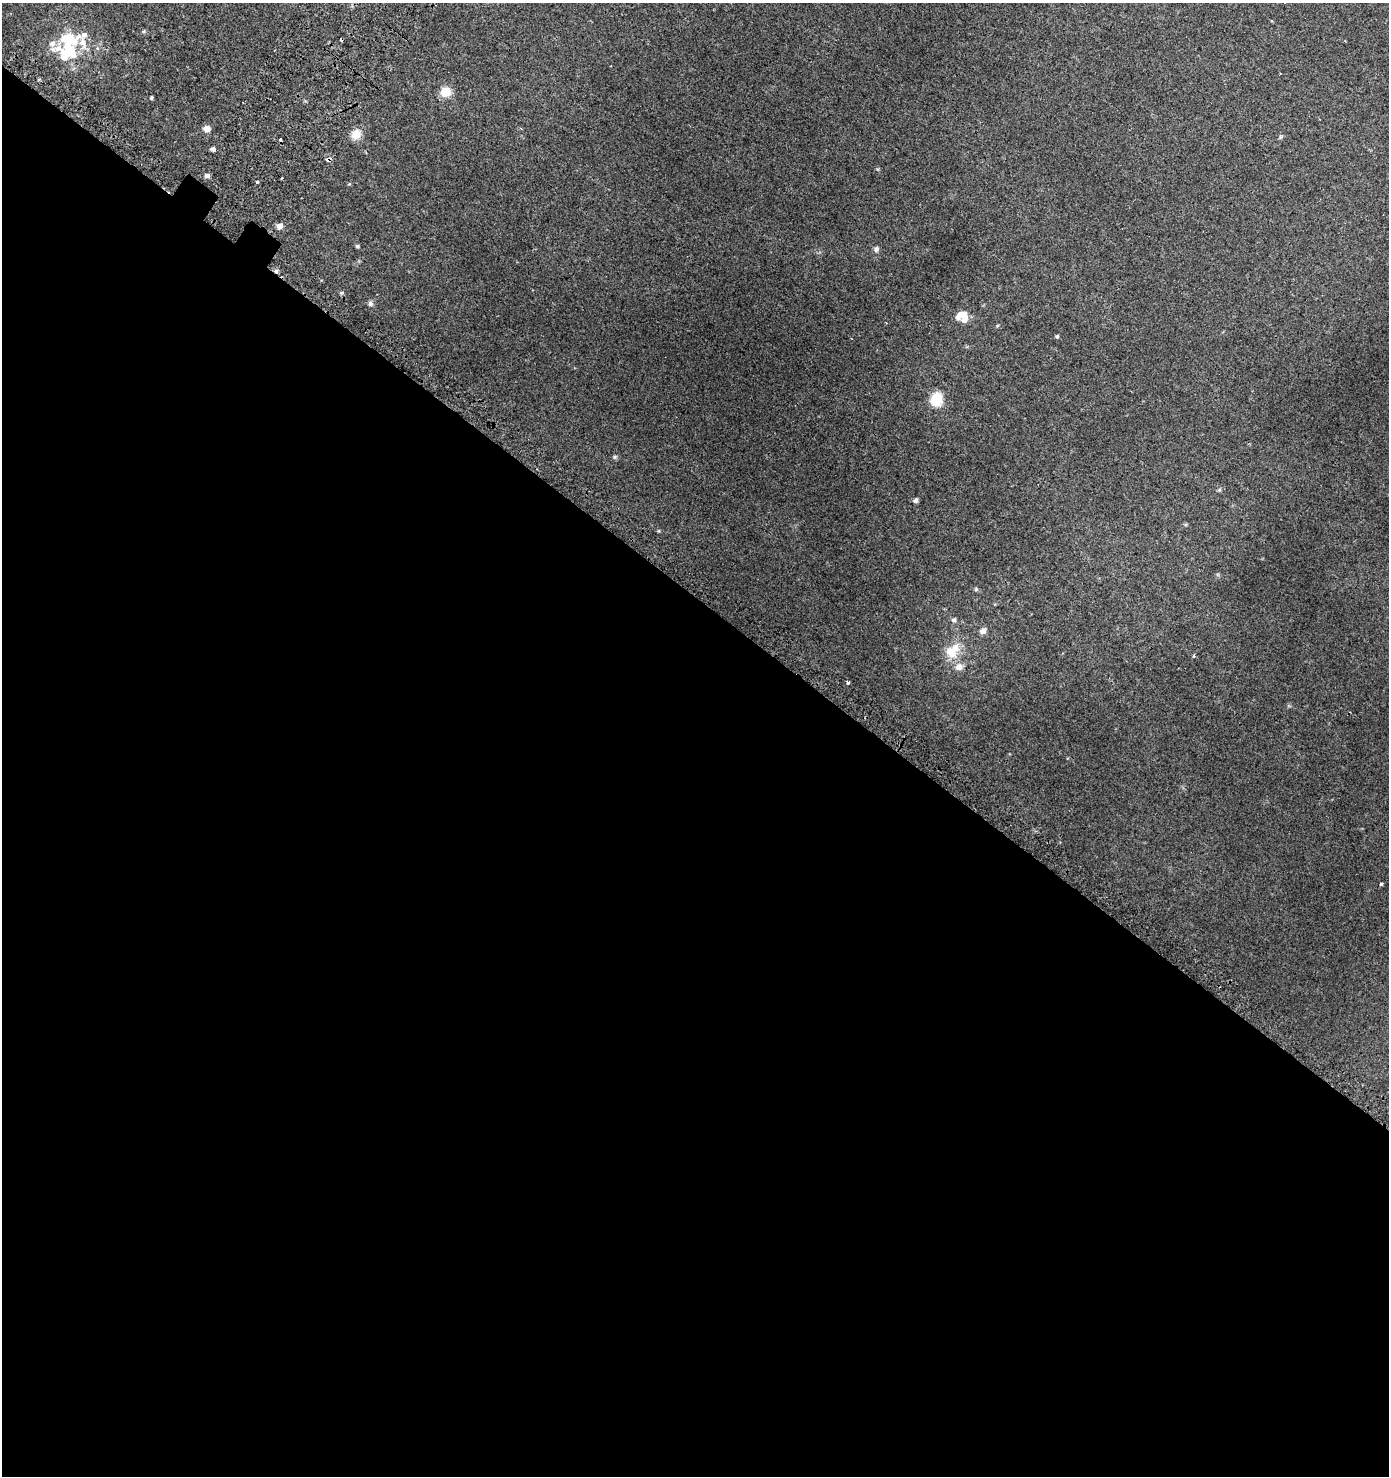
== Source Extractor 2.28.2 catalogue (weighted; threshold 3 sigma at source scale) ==
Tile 14 of 4 x 4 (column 2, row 4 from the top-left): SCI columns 1699-3085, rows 64-1537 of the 6086 x 6030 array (HDU 1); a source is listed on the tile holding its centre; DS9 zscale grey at full resolution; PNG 1391 x 1478 px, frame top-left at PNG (2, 3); no overlay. Shown black and unused: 60% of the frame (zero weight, under 2 of 3 exposures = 3% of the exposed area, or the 3 px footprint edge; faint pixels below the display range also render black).
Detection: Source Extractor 2.28.2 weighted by HDU 2 'WHT'; one run over the whole footprint, this tile lists its part. Background 0.00795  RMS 0.0063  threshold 0.0283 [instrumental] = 3 sigma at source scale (4.5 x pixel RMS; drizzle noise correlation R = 1.50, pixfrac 1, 0.0396/0.0396 arcsec/px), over >= 5 px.
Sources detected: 41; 2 cosmic-ray / hot-pixel residue — not listed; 8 inside a brighter listed object's ellipse — not listed separately; the other 31 listed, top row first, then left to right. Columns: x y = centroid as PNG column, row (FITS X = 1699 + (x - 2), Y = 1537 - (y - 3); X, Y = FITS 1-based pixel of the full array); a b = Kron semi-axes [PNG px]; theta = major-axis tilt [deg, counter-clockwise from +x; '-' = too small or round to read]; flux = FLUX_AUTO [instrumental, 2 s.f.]
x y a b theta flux
143 31 6 4 21 0.76
68 38 12 8 -17 25
68 47 38 12 8 19
445 92 12 11 - 7.5
151 98 4 4 - 0.77
207 129 6 5 - 5.7
356 134 13 10 50 6.5
1280 137 6 4 71 0.75
213 149 5 4 - 2
328 159 7 5 16 1.8
207 175 7 6 - 1.4
257 182 3 3 - 5.1
279 226 6 5 - 3.9
357 246 5 4 - 0.87
876 249 7 6 - 1.6
276 271 5 5 - 1.4
342 293 5 4 - 0.8
370 304 7 6 - 1.5
964 314 19 8 19 7.3
997 326 5 3 - 0.57
1057 336 4 4 - 0.92
936 399 13 11 74 14
615 457 6 5 - 1
915 500 6 5 - 1.7
976 589 5 5 - 0.81
954 620 6 6 - 1.5
983 631 8 6 35 2.9
951 652 19 12 -46 9.1
1194 656 5 3 - 0.69
848 682 3 3 - 2.4
1381 884 3 3 - 1.4
Overlapping masked pixels (flux is a lower limit): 2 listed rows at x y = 328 159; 276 271